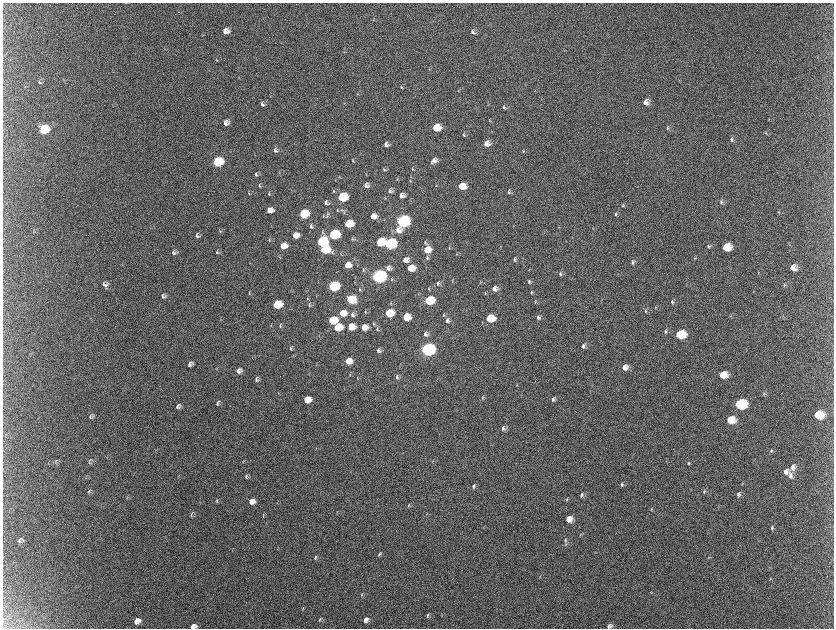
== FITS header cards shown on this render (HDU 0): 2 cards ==
NAXIS1  =                 1663 / length of data axis 1
NAXIS2  =                 1252 / length of data axis 2

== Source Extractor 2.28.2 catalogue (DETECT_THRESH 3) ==
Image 1663 x 1252 px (HDU 0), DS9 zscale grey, zoomed out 1/2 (1 PNG px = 2 x 2 image px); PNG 836 x 630 px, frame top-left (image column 1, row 1251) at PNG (3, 3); no overlay
Background 2220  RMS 34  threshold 103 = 3 sigma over >= 5 px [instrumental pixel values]
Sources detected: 234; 10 cannot appear on this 1/2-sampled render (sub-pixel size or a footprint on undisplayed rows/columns) and are not listed; the other 224 listed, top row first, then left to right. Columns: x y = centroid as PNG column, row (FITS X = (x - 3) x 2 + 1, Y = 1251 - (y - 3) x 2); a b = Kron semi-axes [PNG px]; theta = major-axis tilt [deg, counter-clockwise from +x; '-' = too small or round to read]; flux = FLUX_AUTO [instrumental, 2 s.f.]
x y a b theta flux
179 12 3 2 - 2.9e+03
374 20 3 2 - 3.0e+03
226 31 6 5 - 5.3e+04
473 32 7 5 -36 2.3e+04
344 52 4 2 - 4.3e+03
217 60 4 3 - 4.9e+03
430 69 3 2 - 2.8e+03
40 82 7 3 -14 9.4e+03
402 87 4 3 - 7.0e+03
459 91 3 2 - 4.0e+03
535 91 3 2 - 3.0e+03
358 94 3 3 - 4.7e+03
271 96 3 2 - 3.5e+03
646 102 7 6 - 4.1e+04
263 104 6 5 - 1.9e+04
488 105 3 2 - 2.3e+03
504 107 6 4 -63 1.2e+04
769 119 3 3 - 3.7e+03
490 121 4 3 - 5.5e+03
226 123 6 5 - 3.6e+04
437 128 7 5 12 1.7e+05
668 128 5 4 - 9.6e+03
45 130 7 6 - 4.8e+05
766 133 4 3 - 6.0e+03
464 135 5 3 - 1.2e+04
732 140 6 4 -75 1.5e+04
387 144 6 5 - 2.8e+04
487 144 6 6 - 5.5e+04
276 150 6 5 - 1.9e+04
523 151 4 3 - 6.5e+03
434 160 7 6 - 3.7e+04
353 161 4 2 - 6.7e+03
218 162 7 5 18 6.4e+05
432 163 3 2 - 5.4e+03
384 169 5 4 - 8.6e+03
413 169 6 3 -82 7.8e+03
280 173 3 2 - 3.3e+03
257 174 5 4 - 1.3e+04
397 179 4 3 - 4.7e+03
411 181 4 3 - 4.6e+03
366 185 5 5 - 2.9e+04
437 185 4 3 - 4.5e+03
260 186 5 3 - 7.9e+03
462 186 6 5 - 1.3e+05
334 191 4 3 - 6.0e+03
390 191 7 5 -89 2.2e+04
509 192 6 3 -84 1.0e+04
249 193 4 3 - 5.0e+03
269 194 6 2 -77 5.9e+03
402 195 6 5 - 3.7e+04
343 197 7 5 15 4.8e+05
385 198 3 3 - 4.4e+03
722 202 6 4 -71 1.5e+04
326 203 7 4 -87 1.8e+04
623 206 4 3 - 7.9e+03
270 210 6 5 - 5.2e+04
338 210 4 3 - 6.6e+03
342 210 3 2 - 3.6e+03
779 212 3 3 - 4.1e+03
344 213 4 3 - 6.9e+03
304 214 6 5 - 3.4e+05
616 214 5 4 - 9.4e+03
328 215 10 4 86 1.5e+04
324 216 5 3 - 6.0e+03
373 216 5 5 - 6.2e+04
403 221 7 6 - 1.9e+06
349 224 6 5 - 2.6e+05
311 226 7 4 -77 1.6e+04
399 230 8 7 - 6.2e+04
220 231 6 4 -54 9.9e+03
323 232 4 3 - 7.9e+03
334 234 7 5 14 7.3e+05
198 235 6 5 - 1.6e+04
296 235 6 5 - 6.9e+04
352 239 5 3 - 6.3e+03
270 240 4 2 - 4.2e+03
322 242 7 6 - 6.9e+05
381 242 6 5 - 2.6e+05
426 243 6 4 -53 1.5e+04
390 244 7 6 - 1.2e+06
284 246 6 5 - 9.8e+04
709 246 5 5 - 1.5e+04
727 247 7 6 - 1.6e+05
450 248 5 3 - 7.9e+03
325 249 7 5 15 4.6e+05
427 250 7 6 - 1.0e+05
174 252 6 5 - 2.1e+04
217 253 5 3 - 7.6e+03
333 253 6 3 -68 9.3e+03
341 254 4 3 - 6.1e+03
428 257 6 3 -90 1.4e+04
695 258 4 3 - 5.0e+03
515 259 5 3 - 1.2e+04
406 260 6 5 - 4.2e+04
633 262 6 4 78 1.4e+04
250 263 3 2 - 3.3e+03
348 265 5 5 - 6.8e+04
793 267 7 6 - 6.1e+04
389 268 6 6 - 3.4e+04
411 268 6 5 - 1.5e+05
364 270 4 3 - 6.3e+03
759 272 3 2 - 3.6e+03
561 274 6 4 -79 1.5e+04
379 276 7 6 - 3.1e+06
392 279 5 3 - 9.4e+03
453 281 4 2 - 5.1e+03
530 282 5 4 - 1.3e+04
438 283 6 4 85 1.4e+04
481 283 4 2 - 3.7e+03
105 284 7 6 - 2.6e+04
785 285 5 4 - 1.1e+04
334 286 7 5 13 7.9e+05
360 289 5 3 - 6.7e+03
429 289 4 3 - 5.8e+03
495 289 6 6 - 3.6e+04
532 292 4 3 - 7.2e+03
250 293 6 3 -84 8.6e+03
485 293 4 2 - 5.3e+03
164 296 5 5 - 1.9e+04
308 298 4 3 - 5.3e+03
351 299 7 5 3 3.0e+05
429 300 7 5 11 4.1e+05
536 302 4 3 - 6.5e+03
673 302 5 4 - 1.2e+04
391 303 4 3 - 4.8e+03
277 304 6 5 - 3.1e+05
310 305 7 4 87 1.2e+04
656 307 4 2 - 4.9e+03
646 311 4 3 - 7.6e+03
366 312 5 3 - 6.3e+03
343 313 6 5 - 1.0e+05
389 313 6 5 - 2.5e+05
353 314 7 4 -86 1.9e+04
444 315 5 3 - 7.0e+03
731 316 3 2 - 3.2e+03
407 317 6 5 - 1.3e+05
784 317 4 2 - 3.8e+03
490 318 7 5 7 2.0e+05
539 318 5 4 - 1.7e+04
221 319 3 2 - 3.1e+03
333 320 7 5 11 3.0e+05
448 321 6 5 - 2.4e+04
374 324 5 3 - 8.5e+03
271 325 4 2 - 3.7e+03
280 326 6 2 86 7.5e+03
338 327 6 5 - 2.5e+05
351 327 6 5 - 1.3e+05
365 327 6 5 - 7.9e+04
378 329 5 3 - 7.2e+03
666 332 5 5 - 1.3e+04
426 334 6 5 - 2.6e+04
680 334 7 6 - 2.9e+05
584 346 6 4 88 2.1e+04
291 348 6 3 87 9.8e+03
428 349 7 6 - 2.6e+06
379 350 6 4 88 2.1e+04
349 361 6 5 - 1.1e+05
191 364 5 5 - 2.3e+04
625 367 6 5 - 4.8e+04
216 369 3 2 - 4.0e+03
239 371 6 5 - 3.2e+04
350 375 4 2 - 5.1e+03
723 375 7 6 - 1.3e+05
397 377 6 4 88 1.4e+04
358 378 3 3 - 3.1e+03
257 379 6 4 90 1.7e+04
278 393 4 3 - 4.4e+03
764 394 5 4 - 1.1e+04
483 397 5 4 - 9.0e+03
307 399 6 5 - 1.3e+05
553 399 6 4 63 1.7e+04
218 403 6 4 58 1.6e+04
741 404 8 6 3 7.0e+05
179 406 6 5 - 2.2e+04
819 415 8 6 -3 1.7e+05
91 416 6 5 - 1.6e+04
731 420 7 6 - 1.6e+05
503 428 6 4 88 2.3e+04
772 451 5 4 - 1.0e+04
90 460 6 2 45 5.6e+03
56 461 6 2 57 5.7e+03
243 461 5 2 - 4.3e+03
433 461 3 2 - 4.2e+03
89 463 4 4 - 6.8e+03
689 463 4 3 - 6.5e+03
793 467 8 6 87 3.9e+04
786 472 6 6 - 3.8e+04
247 476 6 3 79 1.1e+04
791 476 8 6 84 3.1e+04
622 484 6 4 70 1.3e+04
743 484 4 3 - 4.4e+03
474 486 6 4 81 1.6e+04
89 491 8 3 65 9.9e+03
705 491 5 4 - 1.3e+04
739 494 5 5 - 1.8e+04
582 495 5 4 - 1.7e+04
127 497 6 2 77 5.8e+03
567 499 5 3 - 7.9e+03
217 501 6 3 69 6.8e+03
252 501 6 5 - 5.2e+04
409 505 5 3 - 7.5e+03
652 509 4 3 - 5.7e+03
337 513 3 2 - 3.9e+03
192 514 7 3 69 8.8e+03
264 515 7 3 73 7.9e+03
569 519 6 5 - 7.0e+04
772 528 5 3 - 1.0e+04
581 535 5 2 - 5.8e+03
20 540 7 4 58 1.7e+04
566 540 5 4 - 9.0e+03
566 544 6 3 68 8.8e+03
380 554 6 4 61 1.1e+04
316 557 6 3 69 1.1e+04
710 557 4 2 - 4.0e+03
771 579 4 2 - 4.6e+03
651 592 4 2 - 3.4e+03
362 595 6 3 67 8.2e+03
303 608 6 2 69 5.8e+03
428 615 6 3 67 1.0e+04
320 619 6 3 65 9.4e+03
366 620 6 5 - 3.5e+04
137 621 7 6 - 5.6e+04
194 626 6 4 13 4.1e+04
610 626 6 4 37 2.5e+04
At the frame edge (FLAGS 8, measured only in part): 2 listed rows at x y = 194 626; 610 626
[10 sub-pixel or undisplayed-footprint detections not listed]